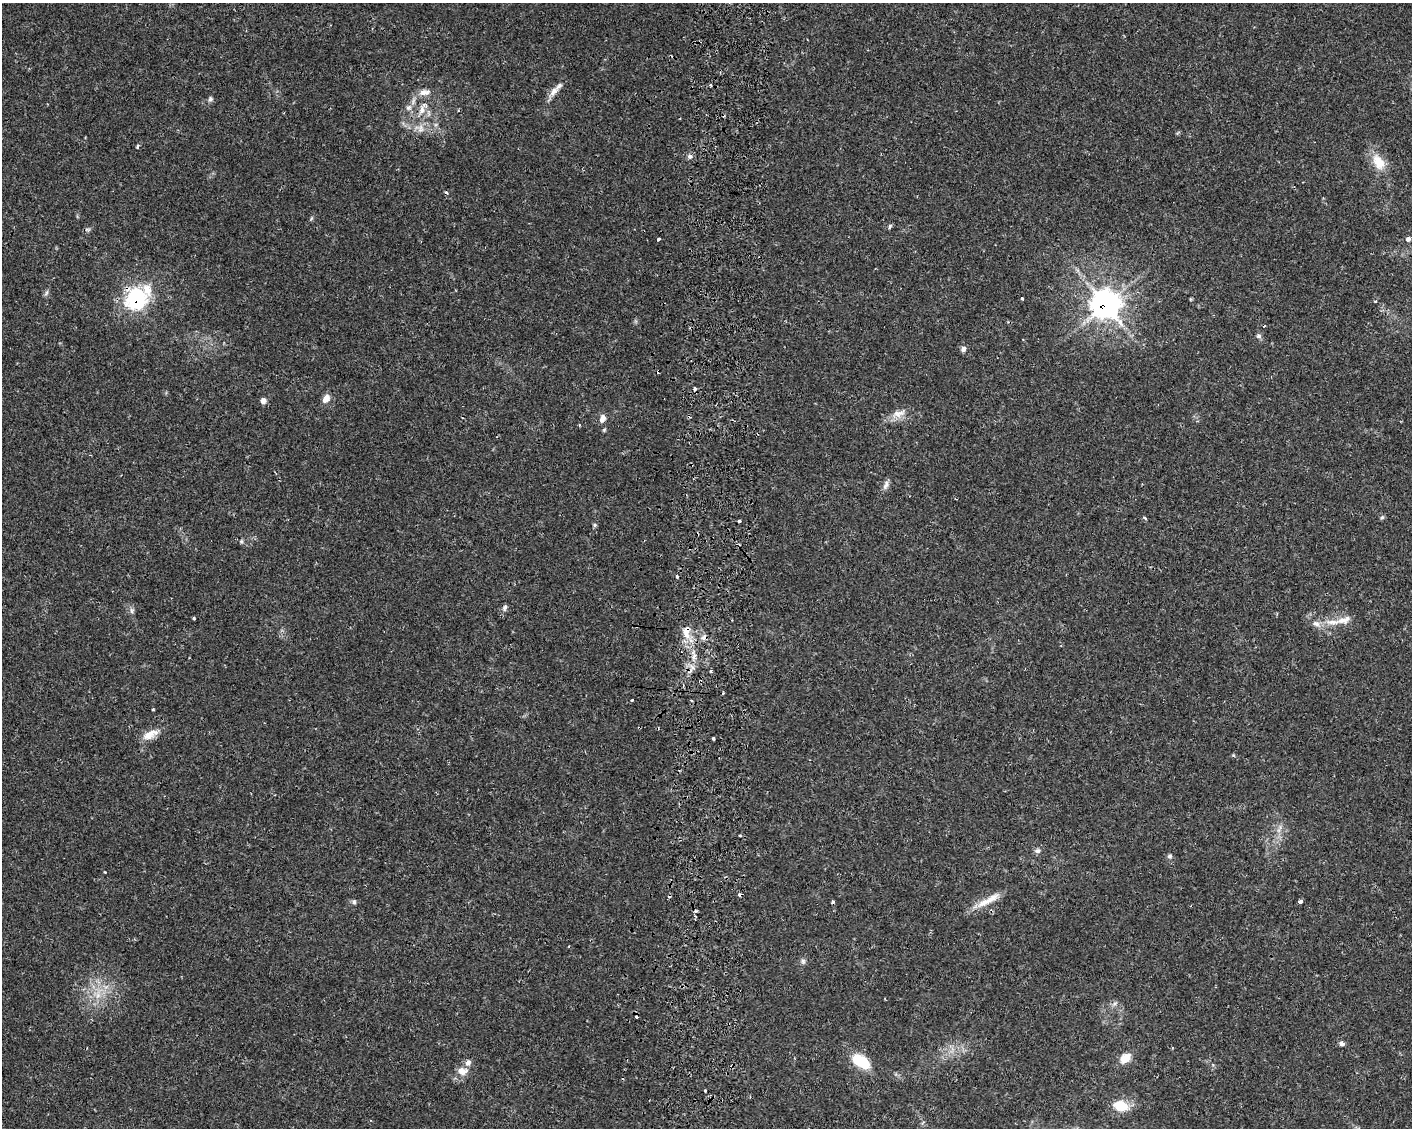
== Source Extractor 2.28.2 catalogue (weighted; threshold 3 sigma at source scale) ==
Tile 5 of 3 x 4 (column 2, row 2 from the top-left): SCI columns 1746-3155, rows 2310-3435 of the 4845 x 4632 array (HDU 1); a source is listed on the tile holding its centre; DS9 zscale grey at full resolution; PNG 1414 x 1130 px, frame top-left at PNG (2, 3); no overlay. Shown black and unused: <1% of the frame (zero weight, under 2 of 3 exposures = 5% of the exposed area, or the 3 px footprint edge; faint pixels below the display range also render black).
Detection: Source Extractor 2.28.2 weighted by HDU 2 'WHT'; one run over the whole footprint, this tile lists its part. Background 0.013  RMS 0.0027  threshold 0.0122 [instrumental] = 3 sigma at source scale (4.5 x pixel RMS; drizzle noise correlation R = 1.50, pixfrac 1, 0.0396/0.0396 arcsec/px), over >= 5 px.
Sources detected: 81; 12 cosmic-ray / hot-pixel residue — not listed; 5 inside a brighter listed object's ellipse — not listed separately; the other 64 listed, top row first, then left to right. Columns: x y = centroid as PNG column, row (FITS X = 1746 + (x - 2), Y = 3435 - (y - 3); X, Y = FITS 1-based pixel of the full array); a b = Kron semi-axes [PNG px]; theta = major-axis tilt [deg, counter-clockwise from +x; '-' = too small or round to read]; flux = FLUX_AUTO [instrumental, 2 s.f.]
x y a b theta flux
711 85 3 3 - 0.39
554 91 15 8 52 2
424 92 18 8 6 2.2
210 99 7 5 72 0.64
409 107 9 7 43 1.2
422 109 14 8 72 2.2
420 128 12 9 -82 1.8
138 146 6 4 72 0.48
690 156 6 6 - 0.75
1378 162 22 14 -61 5.3
890 226 7 4 61 0.45
87 229 8 4 -1 0.5
658 239 3 3 - 0.88
1408 239 6 6 - 0.76
46 293 9 4 60 0.54
1022 298 3 3 - 0.46
137 299 14 11 44 40
1375 301 4 3 - 0.33
1105 304 11 11 - 210
1259 336 7 6 - 0.63
963 349 8 6 59 0.82
694 389 4 3 - 1
326 399 11 7 57 2.1
263 401 7 7 - 1
898 414 22 9 13 2.9
603 418 10 7 75 1.5
579 425 4 3 - 0.24
886 485 13 6 66 1.2
1382 517 6 5 - 0.46
1145 518 5 3 - 0.45
739 521 3 3 - 2.1
595 525 6 4 90 0.42
241 541 5 5 - 0.42
677 576 3 3 - 0.83
505 608 8 5 65 0.73
132 611 9 5 84 0.74
194 618 3 3 - 0.51
1333 622 24 7 1 3.5
686 632 19 10 87 3.6
694 657 9 6 75 1.2
711 671 3 3 - 0.96
632 700 3 3 - 0.5
691 700 3 3 - 0.49
153 709 3 2 - 0.26
148 735 17 13 9 2.8
713 738 3 3 - 0.36
1278 830 8 4 71 0.88
740 835 3 2 - 0.41
1037 851 8 6 8 0.85
1170 856 6 6 - 0.6
105 872 2 2 - 0.18
988 900 40 8 29 4.4
1300 901 4 3 - 2
354 902 6 5 - 0.53
803 961 7 6 - 0.67
106 987 7 4 19 0.78
98 995 12 7 81 2.4
1114 1004 7 4 71 0.58
1342 1043 7 6 - 0.83
1125 1058 15 11 39 3.2
860 1061 19 10 -30 11
462 1071 14 10 -8 2.6
705 1090 3 2 - 0.37
1121 1106 17 12 -10 6
Overlapping masked pixels (flux is a lower limit): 3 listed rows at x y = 137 299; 1105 304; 686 632